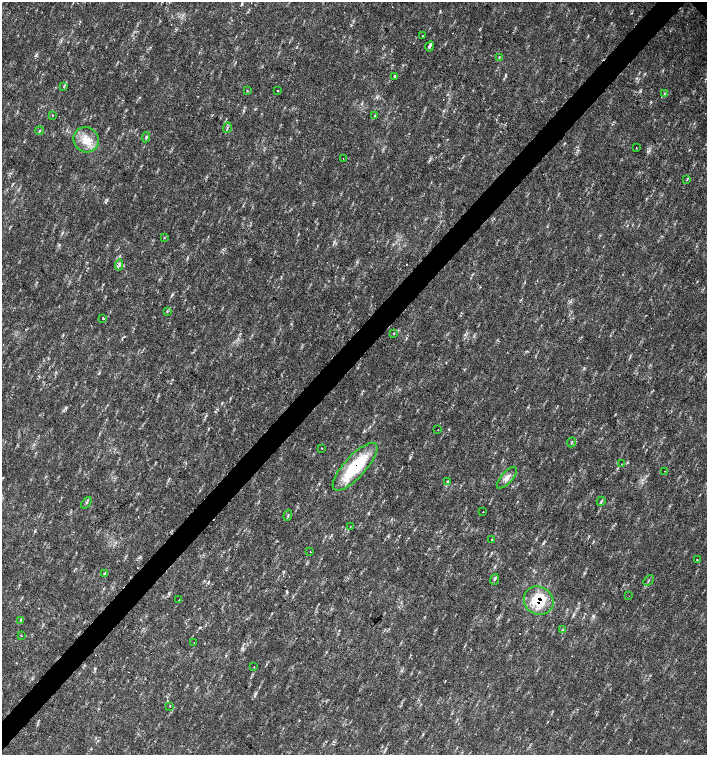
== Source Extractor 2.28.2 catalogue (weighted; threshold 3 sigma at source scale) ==
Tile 7 of 4 x 4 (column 3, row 2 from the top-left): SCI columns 3044-4453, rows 3013-4517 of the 6023 x 6029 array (HDU 1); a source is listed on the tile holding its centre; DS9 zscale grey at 2 x 2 block average (1 PNG px = mean of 2 x 2 image px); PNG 709 x 757 px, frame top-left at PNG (2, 2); each listed source drawn as its Kron ellipse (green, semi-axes under 4 px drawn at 4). Shown black and unused: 4% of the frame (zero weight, under 2 of 3 exposures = <1% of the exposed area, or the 3 px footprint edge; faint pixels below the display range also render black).
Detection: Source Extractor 2.28.2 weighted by HDU 2 'WHT'; one run over the whole footprint, this tile lists its part. Background 0.0337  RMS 0.0041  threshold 0.0184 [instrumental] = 3 sigma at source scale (4.5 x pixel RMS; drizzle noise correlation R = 1.50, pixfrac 1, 0.0396/0.0396 arcsec/px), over >= 5 px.
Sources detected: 54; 4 cosmic-ray / hot-pixel residue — neither listed nor drawn; the other 50 listed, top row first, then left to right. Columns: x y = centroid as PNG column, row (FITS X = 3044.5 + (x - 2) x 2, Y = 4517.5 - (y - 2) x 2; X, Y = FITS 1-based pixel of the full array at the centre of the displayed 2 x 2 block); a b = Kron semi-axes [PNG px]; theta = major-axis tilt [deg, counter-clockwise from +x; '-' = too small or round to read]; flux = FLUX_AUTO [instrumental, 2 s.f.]
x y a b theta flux
422 36 2 2 - 6.2
429 46 5 3 - 2
499 57 4 2 - 0.66
394 76 4 2 - 0.68
64 86 4 3 - 0.85
247 91 3 2 - 0.72
278 91 2 2 - 0.54
665 94 4 2 - 0.89
53 115 2 2 - 0.8
375 116 3 3 - 0.84
227 128 5 2 - 1.5
39 131 4 2 - 0.66
146 137 5 3 - 1.3
86 140 13 12 - 14
636 148 2 2 - 0.47
343 159 2 2 - 0.86
687 179 3 2 - 0.68
164 238 3 2 - 0.41
119 265 5 3 - 1.8
167 311 4 2 - 0.83
103 318 2 2 - 3.1
394 333 3 3 - 0.96
438 430 2 2 - 0.29
571 442 5 2 - 0.75
322 448 2 2 - 0.58
621 464 2 2 - 0.26
355 467 31 10 48 56
664 471 2 2 - 0.54
507 478 14 5 48 5.8
447 481 3 3 - 1.3
601 501 5 2 - 1
86 503 6 2 52 1.3
483 512 2 2 - 0.89
288 515 5 2 - 0.89
350 526 2 2 - 0.28
492 540 2 2 - 0.63
310 552 2 2 - 0.77
697 560 2 2 - 2
104 573 3 2 - 0.94
494 579 5 3 - 1.3
648 580 6 2 46 0.86
629 596 2 2 - 0.96
179 600 2 2 - 0.32
539 601 15 14 - 33
21 620 4 3 - 1.1
563 630 3 3 - 0.97
21 635 2 2 - 1
194 643 2 2 - 0.3
254 667 2 2 - 0.42
170 706 2 2 - 0.51
Overlapping masked pixels (flux is a lower limit): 2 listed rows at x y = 355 467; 539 601
Diffuse or blended objects may show on this block-average render without a row.